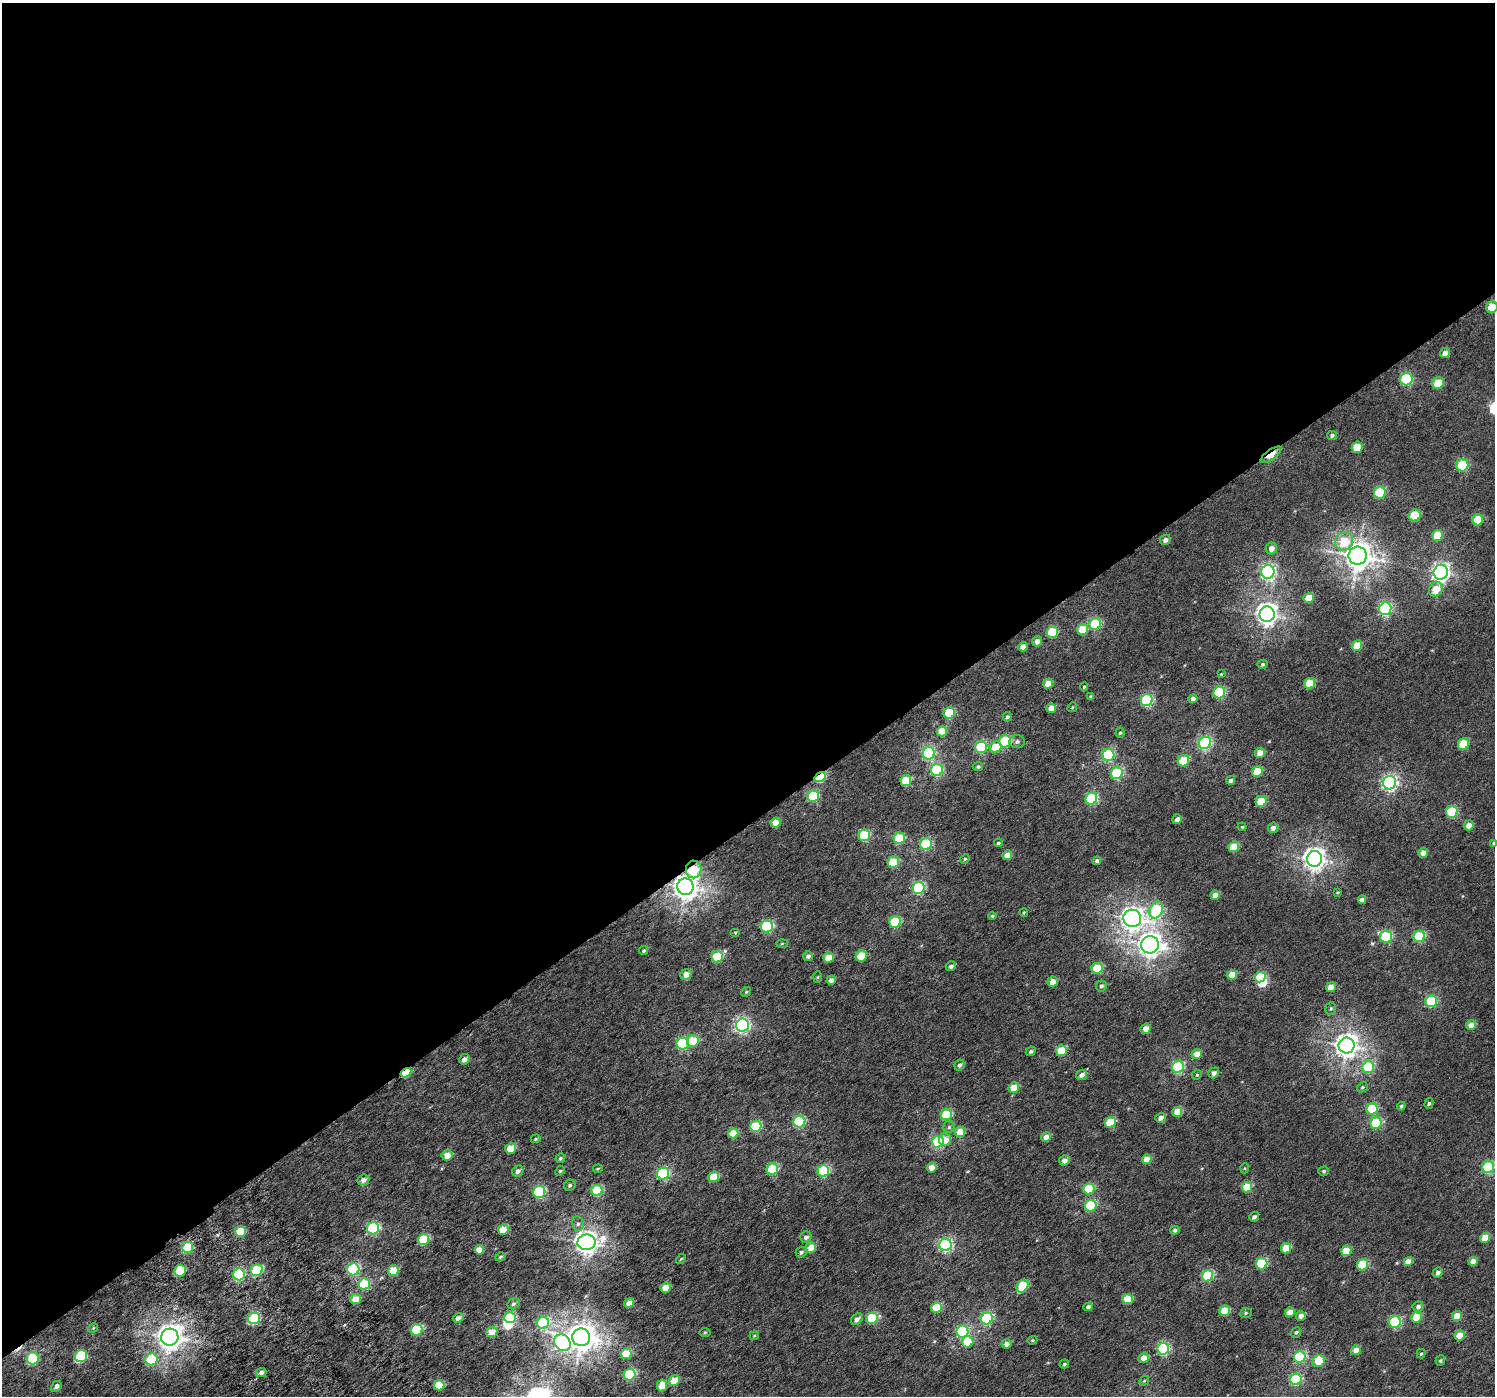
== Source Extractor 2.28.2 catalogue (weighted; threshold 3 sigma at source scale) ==
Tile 2 of 4 x 4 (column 2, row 1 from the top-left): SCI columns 1546-3038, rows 4420-5813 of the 6072 x 5984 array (HDU 1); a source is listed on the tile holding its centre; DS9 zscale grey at full resolution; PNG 1497 x 1398 px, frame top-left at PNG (2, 3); each listed source drawn as its Kron ellipse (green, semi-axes under 4 px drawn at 4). Shown black and unused: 59% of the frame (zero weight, under 3 of 6 exposures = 3% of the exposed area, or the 3 px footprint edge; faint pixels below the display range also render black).
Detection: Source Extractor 2.28.2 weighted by HDU 2 'WHT'; one run over the whole footprint, this tile lists its part. Background 0.00398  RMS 0.0032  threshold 0.013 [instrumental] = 3 sigma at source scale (4.09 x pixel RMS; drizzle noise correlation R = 1.36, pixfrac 0.8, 0.0396/0.0396 arcsec/px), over >= 5 px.
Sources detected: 268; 2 inside a brighter object's white glare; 1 cosmic-ray / hot-pixel residue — neither listed nor drawn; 1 inside a brighter listed object's ellipse — not listed separately; the other 264 listed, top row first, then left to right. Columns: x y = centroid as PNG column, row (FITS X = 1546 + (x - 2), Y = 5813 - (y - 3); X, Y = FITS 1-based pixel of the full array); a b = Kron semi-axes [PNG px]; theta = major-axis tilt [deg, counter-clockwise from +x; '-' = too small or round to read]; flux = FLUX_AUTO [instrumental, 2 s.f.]
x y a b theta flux
1492 307 6 5 - 8.9
1445 353 5 5 - 1.7
1406 379 6 6 - 29
1438 383 6 5 - 7.9
1332 435 5 4 - 0.67
1357 447 6 5 - 7.1
1271 455 12 5 35 6
1462 465 6 6 - 24
1380 493 6 6 - 20
1415 515 6 5 - 14
1478 520 6 5 - 9.8
1437 535 5 5 - 7.8
1165 540 5 5 - 1.2
1344 541 9 8 - 8.3
1271 549 6 5 - 1.7
1358 556 9 9 - 330
1268 572 7 6 - 68
1441 572 7 7 - 100
1436 589 7 6 - 4.4
1309 598 5 5 - 4.6
1385 609 6 6 - 46
1267 614 8 7 - 160
1095 624 6 5 - 22
1083 629 6 5 - 7.3
1052 632 6 5 - 14
1037 641 5 5 - 1.6
1357 645 5 5 - 5.9
1023 647 5 4 - 1.7
1262 664 5 4 - 0.48
1221 674 4 3 - 0.22
1048 683 5 4 - 3.3
1310 683 6 5 - 8.6
1084 687 4 4 - 0.41
1219 692 6 5 - 25
1090 696 3 3 - 0.37
1193 699 4 4 - 1.1
1147 700 6 6 - 31
1072 707 5 4 - 0.32
1051 708 5 4 - 2.8
949 713 6 5 - 14
1007 717 5 4 - 0.57
942 731 5 5 - 4.9
1120 733 5 4 - 0.44
1005 741 6 5 - 21
1017 741 7 6 - 0.85
1205 743 6 6 - 44
1463 744 6 5 - 9.5
981 747 6 5 - 22
996 747 6 5 - 7
929 753 6 6 - 39
1260 753 5 5 - 3.2
1108 755 6 6 - 28
1183 761 6 5 - 7.2
978 767 5 4 - 0.57
937 770 6 6 - 27
1257 771 5 5 - 7.5
1117 773 6 6 - 25
820 777 6 4 35 17
1231 780 4 4 - 0.84
906 781 5 5 - 9.8
1390 783 7 6 - 77
813 796 6 5 - 18
1091 799 6 6 - 26
1261 801 5 5 - 9
1452 812 6 5 - 19
1177 819 5 4 - 1.2
776 822 5 5 - 2.8
1469 825 5 5 - 2.5
1242 827 4 4 - 0.32
1273 828 5 5 - 1.3
864 835 6 5 - 17
899 838 6 5 - 13
998 843 4 4 - 0.52
1494 843 3 3 - 0.3
926 844 6 5 - 25
1234 847 5 5 - 7.5
1423 853 5 4 - 1.9
1007 855 5 4 - 3.2
965 859 5 4 - 0.41
1314 859 8 7 - 180
1097 861 4 4 - 0.88
893 862 6 5 - 10
694 869 9 8 - 8.4
685 887 8 8 - 270
919 888 6 6 - 33
1337 892 4 3 - 0.22
1215 895 5 4 - 3
1362 900 4 4 - 1.6
1156 910 9 6 67 24
1024 913 4 3 - 0.3
992 916 4 4 - 0.39
1132 918 9 8 - 180
895 922 6 5 - 18
767 927 6 6 - 30
735 932 5 3 - 0.27
1419 936 6 5 - 18
1386 937 6 6 - 24
782 944 5 3 - 0.31
1150 945 9 8 - 200
644 950 4 4 - 0.56
808 956 5 5 - 1.1
861 956 6 5 - 7.9
717 957 6 5 - 15
829 957 5 5 - 3.8
951 966 5 5 - 1
1097 968 5 5 - 9.8
686 975 6 5 - 2.5
1232 975 5 5 - 3.4
818 977 6 4 87 0.32
1260 977 6 5 - 12
831 980 5 4 - 1.5
1053 982 5 5 - 2.5
1101 986 6 5 - 0.69
1331 987 5 4 - 2.8
746 992 5 4 - 0.39
1431 1001 6 5 - 25
1331 1008 6 5 - 0.51
742 1025 6 6 - 64
1471 1025 5 5 - 2.4
1146 1029 5 5 - 1.9
693 1041 6 5 - 9
683 1044 6 6 - 30
1347 1045 8 8 - 220
1031 1051 5 4 - 0.6
1061 1051 5 5 - 8.7
1197 1054 5 5 - 2.8
464 1059 5 5 - 1.5
959 1065 6 5 - 0.81
1178 1067 6 6 - 32
1368 1067 6 5 - 21
406 1073 6 4 33 8.5
1214 1073 6 5 - 1.1
1082 1075 6 5 - 1.3
1197 1075 5 4 - 0.41
1362 1087 5 4 - 0.42
1014 1088 5 5 - 3.9
1429 1103 5 4 - 0.43
1401 1106 4 4 - 0.43
1372 1109 6 5 - 16
1177 1112 5 4 - 4.1
946 1115 6 5 - 15
1161 1118 5 5 - 1.3
799 1122 6 6 - 25
1110 1122 5 5 - 7.6
1376 1123 6 5 - 19
756 1126 6 5 - 18
949 1127 6 5 - 0.61
960 1132 5 5 - 4.5
733 1133 5 5 - 5.5
1046 1137 5 4 - 1.6
536 1139 5 4 - 0.37
945 1140 6 6 - 3
938 1142 6 6 - 28
511 1148 5 5 - 6.2
447 1155 5 5 - 2.9
560 1158 5 4 - 0.5
1147 1159 5 4 - 3.9
1064 1161 5 5 - 1.4
932 1167 5 5 - 2.4
1488 1167 6 5 - 24
1245 1168 5 3 - 0.26
598 1169 5 4 - 0.32
772 1169 6 5 - 17
518 1171 6 5 - 1.2
560 1171 5 4 - 0.39
823 1171 6 5 - 26
1324 1171 5 4 - 0.49
663 1174 6 6 - 32
714 1177 5 5 - 8
363 1180 6 5 - 1.4
570 1185 6 5 - 0.55
1247 1187 5 5 - 8.2
1089 1189 5 5 - 11
597 1191 5 5 - 15
539 1192 6 6 - 28
1091 1206 6 5 - 18
1254 1217 5 4 - 0.84
578 1224 7 6 - 0.87
373 1228 6 6 - 30
503 1229 5 5 - 4.6
1175 1230 4 4 - 0.62
240 1231 5 5 - 6.7
806 1237 6 5 - 1.1
1485 1238 5 4 - 4.6
424 1240 6 5 - 14
586 1242 9 8 - 200
945 1245 6 6 - 50
187 1247 5 5 - 11
811 1247 5 5 - 3.7
1286 1248 5 5 - 5.2
479 1250 5 4 - 2.9
1346 1251 5 5 - 5.9
801 1252 5 5 - 0.67
500 1257 5 4 - 0.43
681 1259 6 3 44 0.31
1473 1261 4 4 - 2.4
1408 1262 5 4 - 2.9
1262 1264 6 5 - 19
1363 1265 6 5 - 13
353 1269 6 6 - 27
257 1270 6 5 - 16
180 1271 6 5 - 12
393 1271 5 5 - 6.3
1438 1273 5 5 - 0.95
239 1274 6 6 - 27
1208 1276 6 5 - 23
364 1284 6 5 - 13
1022 1286 7 5 55 14
665 1288 5 4 - 3.4
356 1299 5 5 - 4.2
1128 1299 5 5 - 6.9
629 1303 5 4 - 1.8
513 1304 6 5 - 0.54
1088 1307 4 4 - 0.88
1418 1307 5 5 - 1
936 1308 5 5 - 9.9
1225 1311 5 5 - 6.5
1290 1312 5 4 - 2.8
1246 1313 6 5 - 0.48
1301 1316 5 5 - 1.8
1457 1316 5 4 - 4.5
1416 1317 5 5 - 5.1
254 1318 6 5 - 25
458 1318 5 4 - 1.1
510 1318 6 5 - 18
872 1318 6 5 - 13
857 1319 6 5 - 1.3
987 1319 6 5 - 28
1395 1322 6 5 - 25
543 1323 6 6 - 18
93 1328 5 4 - 0.3
417 1330 6 5 - 19
492 1332 5 5 - 3.6
705 1332 6 4 1 0.34
962 1332 6 6 - 30
1296 1332 5 4 - 0.47
1460 1335 5 5 - 4.7
754 1336 4 4 - 0.33
170 1337 8 8 - 270
581 1337 9 9 - 330
1032 1340 5 4 - 0.35
968 1342 5 5 - 9.4
562 1343 9 7 -46 50
1006 1344 5 4 - 1.7
1163 1349 6 5 - 31
1356 1350 5 4 - 3.1
626 1354 5 5 - 8.1
1421 1354 5 4 - 0.4
81 1356 6 6 - 20
1300 1357 6 5 - 27
33 1358 6 6 - 21
1144 1358 5 5 - 2.1
151 1359 6 6 - 15
1319 1361 6 5 - 4.8
1440 1361 5 4 - 0.44
1064 1364 5 3 - 0.4
261 1373 5 4 - 0.88
629 1375 6 5 - 22
1296 1379 6 5 - 24
674 1381 5 5 - 4.9
1144 1381 5 4 - 0.34
439 1385 5 5 - 7.2
662 1385 6 5 - 3.7
56 1386 6 5 - 1.1
Overlapping masked pixels (flux is a lower limit): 5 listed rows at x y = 1271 455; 820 777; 694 869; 685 887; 406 1073
Isophote crosses this tile's border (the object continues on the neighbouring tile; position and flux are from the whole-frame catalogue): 2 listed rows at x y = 1492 307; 1494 843